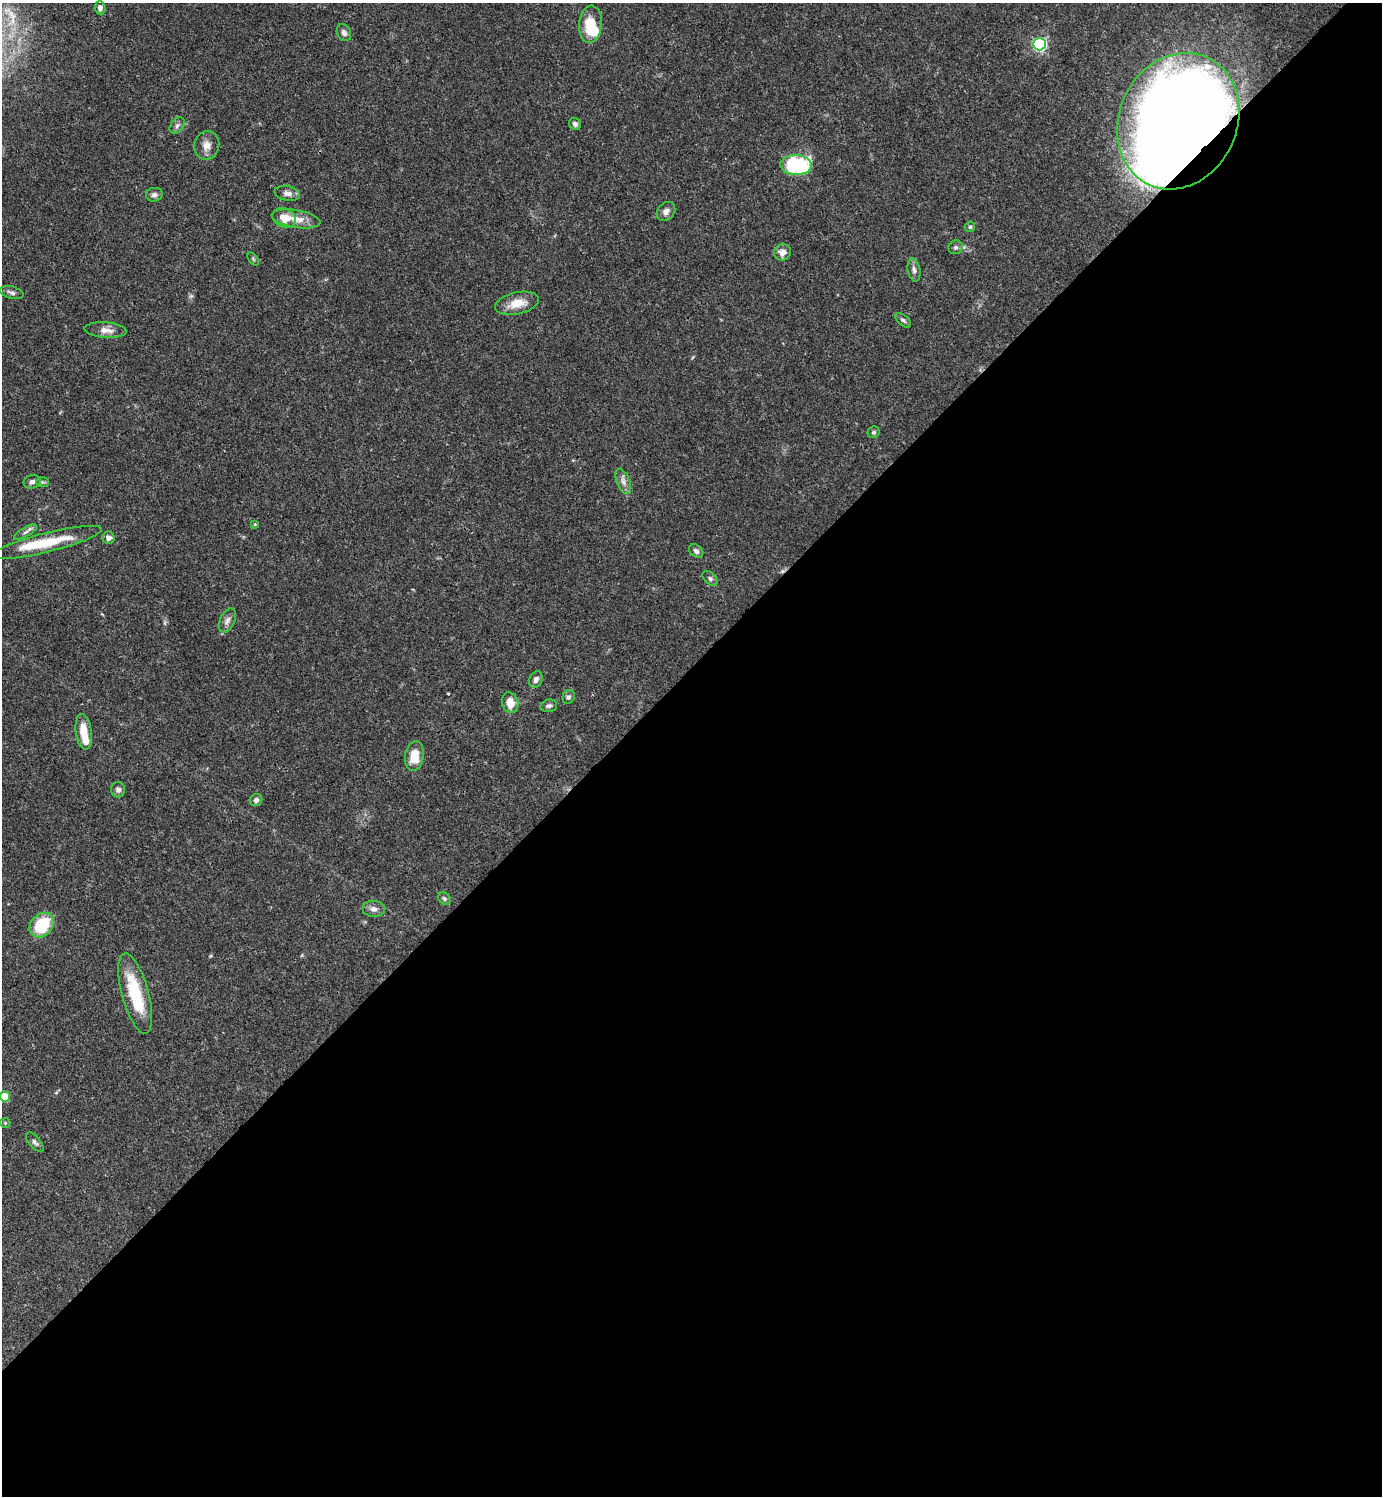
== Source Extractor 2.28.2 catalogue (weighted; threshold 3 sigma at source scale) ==
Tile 15 of 4 x 4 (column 3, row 4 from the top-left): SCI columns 3062-4441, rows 1-1494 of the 5979 x 5980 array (HDU 1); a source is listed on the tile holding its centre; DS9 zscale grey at full resolution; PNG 1384 x 1498 px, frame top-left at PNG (2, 3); each listed source drawn as its Kron ellipse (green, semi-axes under 4 px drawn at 4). Shown black and unused: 55% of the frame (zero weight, under 3 of 4 exposures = <1% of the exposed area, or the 3 px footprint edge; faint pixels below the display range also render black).
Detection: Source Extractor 2.28.2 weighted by HDU 2 'WHT'; one run over the whole footprint, this tile lists its part. Background 0.0382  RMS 0.0026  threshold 0.0119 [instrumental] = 3 sigma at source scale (4.5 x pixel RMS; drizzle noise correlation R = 1.50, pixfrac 1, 0.05/0.05 arcsec/px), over >= 5 px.
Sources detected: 55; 2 inside a brighter object's white glare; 1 cosmic-ray / hot-pixel residue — neither listed nor drawn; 3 inside a brighter listed object's ellipse — not listed separately; the other 49 listed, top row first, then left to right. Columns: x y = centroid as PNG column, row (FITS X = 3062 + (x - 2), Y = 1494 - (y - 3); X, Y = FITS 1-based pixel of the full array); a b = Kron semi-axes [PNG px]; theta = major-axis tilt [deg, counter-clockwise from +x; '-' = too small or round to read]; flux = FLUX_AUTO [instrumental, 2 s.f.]
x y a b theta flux
100 8 6 5 - 0.99
590 24 19 11 84 7
344 33 9 7 -63 0.91
1039 44 6 6 - 51
1178 121 70 59 65 460
575 124 6 5 - 0.86
177 125 9 6 50 0.81
207 145 14 12 75 2.3
796 165 16 10 -1 27
287 193 13 7 -11 1.4
154 195 8 7 - 0.87
666 212 10 8 50 1.4
284 218 12 9 -22 3.8
296 219 24 8 -9 3.7
970 227 5 5 - 0.48
956 247 7 6 - 0.77
783 252 9 8 - 1.8
253 259 7 4 -54 0.41
914 270 12 6 -79 1.1
12 292 12 6 -16 0.96
517 303 22 11 13 4.5
903 320 9 5 -40 0.62
105 330 21 8 -4 2.3
874 432 6 5 - 0.49
623 481 13 6 -68 1.3
32 482 9 6 14 1.1
42 482 6 5 - 0.47
255 524 4 3 - 0.27
25 532 13 4 30 0.91
108 538 6 6 - 1
47 542 57 9 14 11
696 551 8 6 -43 0.84
710 578 9 5 -44 0.64
227 620 13 7 64 1.3
536 680 8 6 66 1.2
569 697 7 6 - 0.67
510 703 10 8 -72 3.6
549 706 8 6 12 0.68
84 732 18 8 -82 4.6
414 756 15 9 82 4.7
118 790 8 7 - 0.99
256 800 6 6 - 0.91
444 899 7 5 -44 0.61
374 909 11 8 -2 1.3
42 925 14 11 45 11
135 993 41 13 -75 14
5 1096 5 5 - 5.8
5 1123 5 5 - 0.33
35 1142 12 5 -49 0.77
Overlapping masked pixels (flux is a lower limit): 1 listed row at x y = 1178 121
Isophote crosses this tile's border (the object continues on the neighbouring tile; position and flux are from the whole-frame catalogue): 1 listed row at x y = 5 1096